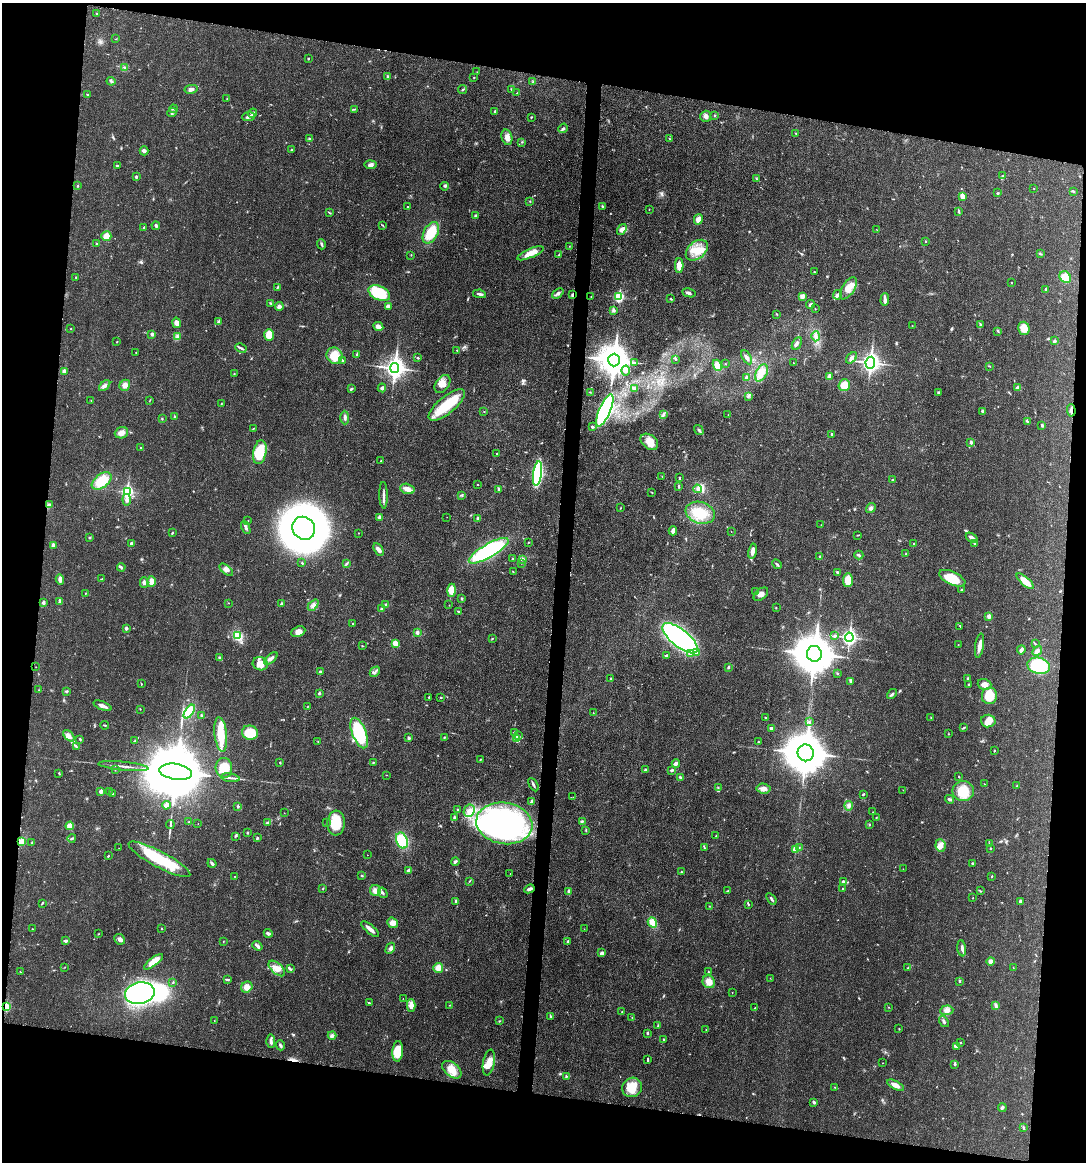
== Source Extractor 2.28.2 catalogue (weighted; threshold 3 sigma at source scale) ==
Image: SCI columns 115-4447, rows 11-4649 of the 4673 x 4659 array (HDU 1 of 3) = the unmasked area's bounding box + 8 px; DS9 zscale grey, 4 x 4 block average (1 PNG px = mean of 4 x 4 image px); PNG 1088 x 1164 px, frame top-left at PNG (2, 3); each listed source drawn as its Kron ellipse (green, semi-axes under 4 px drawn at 4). Shown black and unused: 19% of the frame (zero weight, under 3 of 4 exposures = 1% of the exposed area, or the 3 px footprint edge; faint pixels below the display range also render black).
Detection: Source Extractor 2.28.2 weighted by HDU 2 'WHT'. Background 0.0207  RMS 0.0023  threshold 0.0103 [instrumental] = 3 sigma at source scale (4.5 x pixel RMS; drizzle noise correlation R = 1.50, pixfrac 1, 0.05/0.05 arcsec/px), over >= 5 px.
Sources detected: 517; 1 too faint to see at this stretch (4 x 4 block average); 6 inside a brighter object's white glare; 1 cosmic-ray / hot-pixel residue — neither listed nor drawn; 4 coinciding with a brighter row at this scale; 19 inside a brighter listed object's ellipse — not listed separately; the other 486 listed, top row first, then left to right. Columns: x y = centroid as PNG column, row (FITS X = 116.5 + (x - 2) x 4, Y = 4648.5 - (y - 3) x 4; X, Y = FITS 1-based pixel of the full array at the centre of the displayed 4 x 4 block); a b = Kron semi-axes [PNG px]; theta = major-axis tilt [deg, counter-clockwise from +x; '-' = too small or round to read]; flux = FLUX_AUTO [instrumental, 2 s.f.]
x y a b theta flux
97 13 2 2 - 0.97
116 39 2 2 - 0.56
308 59 2 2 - 1
125 68 2 2 - 1.2
477 72 2 2 - 0.52
388 77 4 3 - 3.1
474 78 2 2 - 0.7
111 81 4 2 - 2.1
533 81 2 2 - 0.8
191 89 7 3 11 4.5
462 89 4 2 - 1.4
511 89 3 2 - 0.83
517 93 2 2 - 0.48
87 95 2 2 - 0.85
227 98 2 2 - 0.52
173 109 4 2 - 1.8
354 109 2 2 - 0.71
495 111 3 3 - 1.6
172 113 5 2 - 1.4
253 113 4 2 - 2.3
714 115 2 2 - 0.89
248 116 6 3 7 4.4
706 116 5 5 - 4.4
531 117 3 2 - 0.86
563 128 5 3 - 2.7
796 133 3 2 - 0.83
507 137 8 5 -75 6.9
310 139 4 2 - 1.3
670 139 2 2 - 0.46
522 142 2 2 - 0.67
292 150 2 2 - 1
144 151 4 3 - 3.5
371 165 6 4 5 4.8
117 166 3 2 - 1.1
1003 176 2 2 - 0.59
136 177 3 2 - 1.9
756 179 3 2 - 1.2
78 186 2 2 - 1.1
445 186 4 2 - 1.9
1034 188 2 2 - 0.41
1073 191 3 2 - 1.3
998 193 2 2 - 1.1
962 196 4 3 - 7.2
530 201 2 2 - 0.49
602 206 3 2 - 1.5
408 207 2 2 - 0.68
649 209 2 2 - 0.36
959 211 4 2 - 1.5
330 213 3 2 - 1
475 216 3 2 - 2.3
698 219 5 4 - 9.2
382 225 3 2 - 0.97
156 226 4 2 - 2.6
144 227 2 2 - 0.94
622 229 6 3 54 7.4
876 229 2 2 - 0.39
431 233 11 7 62 40
106 236 5 5 - 12
926 241 2 2 - 0.63
97 243 3 2 - 0.96
321 244 5 2 - 2
569 246 2 2 - 0.54
697 250 12 8 41 23
530 253 14 4 23 15
1040 253 2 2 - 0.7
411 255 2 2 - 0.65
559 255 2 2 - 0.89
679 266 7 4 -89 14
814 272 2 2 - 0.88
76 277 2 2 - 0.76
1065 277 6 5 - 26
1011 283 2 2 - 0.47
277 287 4 2 - 1.3
848 288 12 6 58 18
1046 289 3 2 - 1.9
379 293 11 7 -23 61
558 293 6 3 39 3.5
689 293 7 3 -12 3.2
479 294 6 2 -10 3.3
572 295 4 2 - 2.5
838 295 5 3 - 3.5
591 296 2 2 - 0.4
803 296 4 3 - 6.7
619 297 4 3 - 48
671 299 3 2 - 1.1
885 300 6 3 88 4.4
271 303 3 2 - 1
811 304 4 3 - 3.1
388 306 4 3 - 2.3
279 307 4 3 - 3.9
815 309 2 2 - 0.43
613 310 4 3 - 2.3
777 314 2 2 - 0.78
219 322 2 2 - 6.3
176 323 5 4 - 8.7
980 324 3 2 - 1.3
912 326 2 2 - 0.64
378 327 5 3 - 7.5
71 328 2 2 - 0.51
1024 328 6 5 - 17
998 331 3 2 - 1.2
152 334 3 2 - 3.4
269 335 6 5 - 22
816 336 5 3 - 3.9
177 337 3 2 - 1.7
1055 341 4 2 - 1.7
117 342 2 2 - 0.78
797 343 7 3 62 3.6
241 348 6 2 -28 2.7
457 350 4 2 - 0.69
136 352 2 2 - 0.47
357 354 3 2 - 1.3
335 356 8 7 - 26
747 357 8 3 -59 3.8
418 358 2 2 - 1.4
852 358 7 4 46 4.5
676 359 3 2 - 1
342 360 3 2 - 1.5
614 360 6 5 - 2400
634 362 2 2 - 0.67
793 363 2 2 - 0.59
870 363 6 4 80 320
725 364 2 2 - 0.47
717 365 6 4 -65 12
989 366 2 2 - 0.52
395 368 5 4 - 560
626 370 5 3 - 2.8
64 371 3 3 - 5.2
761 373 9 5 63 11
234 374 2 2 - 1
746 377 2 2 - 2.6
829 377 3 2 - 8.5
442 384 10 6 56 12
125 385 6 5 - 5.7
844 385 6 5 - 16
105 386 7 3 44 3.9
382 388 4 3 - 3
1018 388 4 3 - 3.7
351 389 4 2 - 1.7
635 389 3 2 - 4.7
590 392 2 2 - 0.69
938 393 3 2 - 1.7
748 396 3 2 - 1.7
91 400 2 2 - 0.52
150 400 4 2 - 0.67
221 404 2 2 - 0.76
447 405 22 8 39 51
605 410 17 5 66 300
1071 410 6 2 -86 4
484 411 2 2 - 0.43
982 411 4 2 - 2.7
663 414 3 2 - 1.6
728 415 2 2 - 0.43
175 417 2 2 - 0.89
345 418 7 2 -89 3.3
162 419 2 2 - 0.94
1027 421 3 2 - 1.7
1042 425 4 2 - 2.2
592 427 3 2 - 2.1
253 428 2 2 - 0.81
699 430 5 2 - 2.5
121 433 7 5 21 8.6
831 434 2 2 - 1.1
649 442 10 7 -38 17
971 442 4 3 - 2.6
140 447 2 2 - 0.54
260 452 12 6 79 42
497 453 3 2 - 0.82
381 460 2 2 - 0.96
538 473 12 4 82 140
662 476 3 2 - 0.5
679 478 3 2 - 1.2
892 480 2 2 - 1.1
102 481 11 6 37 32
478 484 2 2 - 0.77
679 486 4 2 - 1.4
407 489 7 5 -16 9.9
499 489 3 2 - 2.3
697 489 4 2 - 2
127 491 3 3 - 150
652 492 2 2 - 0.69
384 495 13 2 -89 4.4
461 495 2 2 - 0.64
127 500 6 4 -84 4.7
50 504 3 2 - 1.2
620 508 2 2 - 0.73
871 508 5 4 - 3.7
700 513 15 10 -18 32
380 517 4 4 - 2.8
447 517 2 2 - 0.26
477 518 3 2 - 1.2
248 521 3 2 - 0.63
821 525 2 2 - 0.31
246 528 7 3 -66 3.3
304 528 12 11 - 770
673 531 4 3 - 5.9
731 531 2 2 - 0.76
172 533 3 2 - 1.3
359 533 2 2 - 0.47
857 535 2 2 - 0.56
89 538 2 2 - 0.58
972 538 6 3 -33 6
528 542 2 2 - 0.75
131 543 3 2 - 2.5
914 544 2 2 - 0.7
975 544 3 2 - 1.4
53 545 3 2 - 4.7
379 550 7 3 -61 6.1
489 551 22 6 30 170
753 551 8 3 80 9.7
906 554 2 2 - 0.87
859 555 4 3 - 1.9
820 557 3 2 - 1.6
513 559 2 2 - 0.89
522 559 4 3 - 3.2
302 563 2 2 - 1.3
347 563 2 2 - 0.63
521 563 2 2 - 0.45
777 564 5 2 - 2.4
121 567 4 3 - 2.1
226 570 8 3 -38 5.6
513 572 2 2 - 0.86
837 572 3 2 - 1.7
952 578 14 6 -24 32
60 579 5 3 - 5.7
102 579 3 2 - 1.1
848 580 7 5 87 18
151 581 5 4 - 9.6
1025 581 11 3 -41 20
144 583 5 3 - 2.9
451 590 6 4 90 17
961 590 3 2 - 0.96
756 592 2 2 - 0.93
85 593 2 2 - 0.71
761 594 8 5 40 8.1
462 598 2 2 - 1.6
59 602 4 3 - 2
43 603 2 2 - 5.8
229 603 2 2 - 0.35
281 604 3 2 - 2.5
313 605 6 3 47 4.3
386 605 4 2 - 2.3
449 605 2 2 - 0.42
776 608 2 2 - 0.58
382 609 3 2 - 3.2
458 612 4 2 - 1.4
989 616 3 2 - 6.5
353 623 2 2 - 0.61
960 626 3 2 - 0.65
126 628 2 2 - 7.3
298 632 7 5 24 9.7
417 632 2 2 - 8.5
238 636 4 4 - 36
835 636 3 2 - 1.7
849 637 5 4 - 220
492 638 3 2 - 0.87
680 638 21 8 -38 480
395 643 3 2 - 18
1035 644 3 2 - 1.2
958 645 2 2 - 0.49
979 645 12 3 81 8.8
362 646 2 2 - 0.74
1021 650 4 3 - 4.9
1037 651 6 4 47 4.4
697 653 3 3 - 2.3
691 654 4 2 - 2.4
814 654 8 7 - 4100
666 655 4 2 - 1.5
220 658 4 3 - 2.4
271 658 8 3 40 5.7
260 664 8 6 -20 12
1039 666 11 8 -12 71
36 667 2 2 - 0.34
729 667 3 2 - 1.5
320 671 2 2 - 1.6
375 672 6 2 46 2.9
837 673 3 2 - 0.66
968 678 3 2 - 1.6
611 679 3 2 - 1.4
851 682 4 2 - 1.9
141 684 2 2 - 0.77
969 684 3 2 - 1
985 684 7 5 -17 9.1
39 690 2 2 - 0.38
66 691 4 2 - 1.5
319 693 2 2 - 4
892 694 6 2 41 2.4
989 696 8 7 - 27
429 697 2 2 - 0.78
440 697 3 2 - 1.1
102 706 9 3 -22 6.5
307 707 2 2 - 0.41
140 709 2 2 - 0.64
189 712 8 4 53 41
593 713 2 2 - 0.36
201 715 2 2 - 3.1
766 718 3 2 - 1
931 718 2 2 - 0.63
988 721 7 6 - 12
809 722 3 2 - 1.1
105 725 4 2 - 1.2
771 728 4 3 - 2.4
964 728 3 2 - 1.2
514 732 3 2 - 1.1
250 733 8 7 - 47
359 733 16 7 -69 95
221 734 17 6 -83 38
948 734 2 2 - 0.67
69 736 6 4 -47 6
519 736 3 2 - 1.5
444 737 3 2 - 1.2
408 738 3 3 - 2
80 739 3 2 - 1.5
517 739 3 3 - 2.6
135 741 3 2 - 1.5
318 741 2 2 - 0.41
758 742 2 2 - 0.51
76 747 2 2 - 0.84
994 751 2 2 - 0.99
806 753 8 8 - 4500
480 759 3 2 - 0.93
373 762 2 2 - 1.1
280 763 2 2 - 1.1
676 764 4 2 - 5.1
123 766 25 2 -6 6.6
224 768 10 8 -86 21
115 769 3 2 - 0.56
645 770 3 2 - 1.6
672 770 3 2 - 2.4
176 772 16 8 -9 22000
59 773 2 2 - 0.62
387 775 2 2 - 0.39
680 777 3 2 - 2
959 777 2 2 - 0.83
230 778 9 2 -9 4.1
985 784 2 2 - 0.59
533 785 7 2 -60 2.3
1017 786 3 2 - 1
718 788 2 2 - 0.79
763 789 7 5 -6 6.8
903 790 2 2 - 0.34
101 791 2 2 - 8.1
109 791 2 2 - 0.54
963 791 11 10 - 32
113 794 2 2 - 2.5
863 794 3 2 - 1.3
573 797 2 2 - 0.41
950 799 4 3 - 2.4
532 802 4 2 - 3.9
166 805 4 4 - 4.5
238 806 2 2 - 4
849 806 5 3 - 2.9
457 810 2 2 - 0.69
469 811 6 5 - 7.8
873 812 2 2 - 0.56
284 813 2 2 - 0.46
454 817 3 2 - 2.3
876 818 3 2 - 0.99
582 821 3 2 - 1.2
189 822 2 2 - 0.7
327 822 2 2 - 0.47
268 823 3 3 - 1.9
336 823 12 8 86 40
504 823 28 20 -9 270
198 824 2 2 - 0.38
869 824 2 2 - 0.91
170 825 4 2 - 1.8
70 826 4 4 - 11
586 830 3 2 - 0.72
247 833 2 2 - 1.8
235 836 2 2 - 0.65
716 836 2 2 - 0.56
72 838 4 2 - 2.3
257 838 3 2 - 1.4
402 840 8 5 -68 57
21 842 4 3 - 11
32 843 3 2 - 1.1
990 844 3 2 - 0.9
940 846 6 5 - 6.6
704 847 3 2 - 1.2
799 847 3 2 - 0.96
119 848 2 2 - 0.22
990 848 2 2 - 0.83
795 849 3 2 - 13
367 855 2 2 - 0.34
108 856 3 2 - 1
159 859 35 8 -28 75
455 861 4 2 - 2.8
212 863 5 2 - 3.7
973 863 3 2 - 1.7
903 869 2 2 - 0.41
408 870 4 3 - 2.7
681 872 2 2 - 0.74
510 873 2 2 - 0.27
235 876 2 2 - 0.44
362 876 3 2 - 1
992 876 2 2 - 0.83
469 881 2 2 - 0.65
843 881 3 3 - 2
843 888 2 2 - 0.7
323 889 3 2 - 0.79
529 889 5 3 - 4
375 891 6 5 - 8.1
728 891 3 3 - 1.5
980 891 2 2 - 0.88
569 892 4 3 - 5.5
383 893 5 2 - 2
973 898 2 2 - 0.35
771 899 6 2 -54 2.8
456 901 3 2 - 1.9
1020 902 4 3 - 2.4
42 903 3 2 - 1.4
749 904 2 2 - 0.8
709 906 2 2 - 0.54
652 922 5 4 - 14
392 923 5 4 - 9
33 929 2 2 - 0.58
162 929 2 2 - 0.93
370 929 11 2 -40 7.9
584 929 2 2 - 0.34
268 933 4 3 - 3.4
98 934 2 2 - 0.52
120 939 6 5 - 5.1
66 941 3 2 - 2.9
223 941 2 2 - 0.56
568 941 3 2 - 1.2
257 946 5 2 - 4
390 948 6 3 60 3.8
962 948 8 2 -83 2.9
602 953 3 3 - 5
990 961 4 3 - 4.8
153 962 11 4 37 16
65 967 2 2 - 0.4
277 968 10 5 -42 11
438 968 5 5 - 10
908 968 4 3 - 1.8
1013 968 2 2 - 0.64
290 969 4 2 - 2.3
20 972 2 2 - 0.71
708 972 2 2 - 0.99
770 978 2 2 - 0.35
227 980 4 2 - 1.9
959 981 2 2 - 1.1
173 982 3 2 - 0.87
709 982 6 6 - 14
247 987 6 5 - 9.1
732 992 2 2 - 0.34
140 993 15 10 12 240
403 998 2 2 - 0.28
369 1003 3 2 - 1.5
411 1005 6 4 -90 9.5
450 1005 2 2 - 0.61
996 1005 4 2 - 2.2
6 1007 3 2 - 40
889 1007 2 2 - 0.52
754 1008 4 2 - 0.72
947 1010 6 5 - 6.3
622 1012 2 2 - 0.48
550 1016 4 2 - 1.9
632 1017 2 2 - 0.43
214 1021 2 2 - 0.37
499 1021 2 2 - 0.53
944 1022 6 3 -55 3.2
658 1025 2 2 - 1
899 1029 2 2 - 0.74
706 1030 2 2 - 0.44
647 1033 2 2 - 2.8
332 1036 4 4 - 3.6
663 1039 3 2 - 0.89
271 1041 7 2 -88 5.1
961 1042 2 2 - 0.62
280 1045 5 3 - 3
957 1047 4 2 - 1.7
398 1051 10 5 86 29
648 1060 4 2 - 1.6
489 1062 13 5 80 15
883 1063 2 2 - 0.32
955 1064 4 3 - 1.8
452 1070 11 7 -40 18
566 1076 2 2 - 1.5
896 1085 9 3 -28 10
632 1087 10 9 - 24
835 1087 2 2 - 0.51
814 1102 3 2 - 2.3
1002 1107 4 3 - 2.6
1024 1128 4 2 - 1.7
Overlapping masked pixels (flux is a lower limit): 4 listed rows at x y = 572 295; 1071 410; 21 842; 6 1007
Diffuse or blended objects may show on this block-average render without a row.